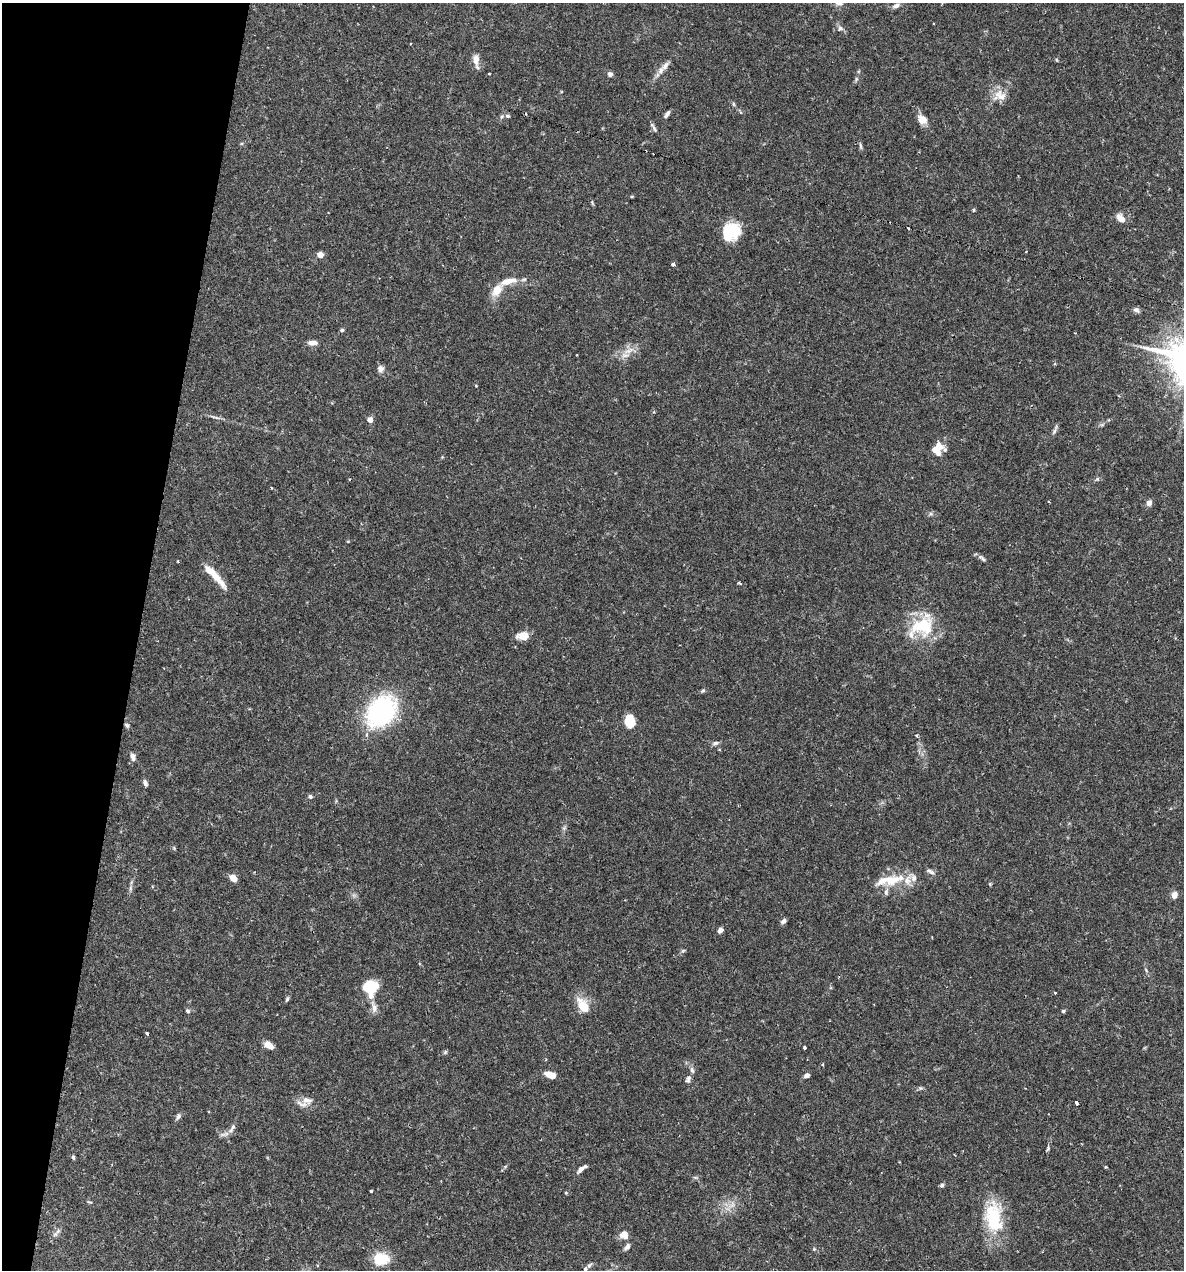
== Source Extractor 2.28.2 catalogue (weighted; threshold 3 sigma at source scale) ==
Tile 9 of 4 x 4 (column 1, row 3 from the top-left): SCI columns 246-1427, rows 1269-2536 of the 5092 x 5073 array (HDU 1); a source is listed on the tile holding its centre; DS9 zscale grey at full resolution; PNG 1186 x 1272 px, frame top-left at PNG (2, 3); no overlay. Shown black and unused: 12% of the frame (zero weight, under 2 of 3 exposures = <1% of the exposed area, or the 3 px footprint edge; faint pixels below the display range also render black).
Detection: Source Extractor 2.28.2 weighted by HDU 2 'WHT'; one run over the whole footprint, this tile lists its part. Background 0.0709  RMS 0.0039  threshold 0.0176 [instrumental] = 3 sigma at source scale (4.5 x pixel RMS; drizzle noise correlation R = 1.50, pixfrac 1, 0.05/0.05 arcsec/px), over >= 5 px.
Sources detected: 110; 1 cosmic-ray / hot-pixel residue — not listed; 10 inside a brighter listed object's ellipse — not listed separately; the other 99 listed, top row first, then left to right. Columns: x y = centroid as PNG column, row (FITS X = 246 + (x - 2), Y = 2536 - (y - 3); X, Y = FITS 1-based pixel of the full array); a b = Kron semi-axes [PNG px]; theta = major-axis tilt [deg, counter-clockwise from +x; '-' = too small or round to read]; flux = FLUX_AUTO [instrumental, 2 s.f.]
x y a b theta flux
896 6 10 6 22 1.4
840 28 8 6 11 1.1
476 60 14 8 -87 3.2
1057 60 5 3 - 0.36
665 66 15 7 51 2.6
489 74 3 2 - 0.31
610 74 6 6 - 1.1
856 79 6 4 72 0.62
1000 96 19 12 -33 4.7
733 104 6 4 -88 0.5
667 114 10 4 53 1.2
507 116 7 5 -3 0.98
922 119 15 10 -48 3.3
654 128 13 4 -61 0.93
860 146 9 3 -79 0.75
632 196 5 3 - 0.37
592 203 8 4 -68 0.53
974 210 4 3 - 0.59
1120 218 12 8 -48 2.8
908 228 3 3 - 1.3
730 232 19 17 33 15
320 255 5 5 - 2.7
673 264 4 3 - 1.5
508 281 25 8 15 5.2
497 290 10 7 54 6.4
1136 310 9 6 -37 1
342 330 5 5 - 0.56
312 343 11 6 -3 2.1
629 351 18 6 24 3.6
380 369 9 8 - 1.6
476 386 4 3 - 0.28
215 417 16 3 -17 1.2
370 420 4 4 - 4.2
1054 430 15 4 67 1.1
935 450 13 7 -45 3.3
945 450 10 6 -62 1
272 488 4 2 - 0.28
1149 503 5 5 - 2.8
982 558 13 4 -41 1.1
214 575 40 7 -50 7.2
739 583 5 3 - 0.48
922 626 31 25 37 19
523 636 13 8 6 4.8
703 691 6 5 - 0.6
381 711 30 22 50 59
630 722 12 9 -88 7.8
127 725 8 5 -44 0.8
917 736 4 4 - 0.5
715 743 10 5 10 1
133 757 10 6 -73 1.8
145 783 8 4 -66 1.1
310 796 5 5 - 0.92
564 828 6 5 - 0.7
174 848 5 5 - 0.42
930 871 12 5 -24 1.2
233 878 7 5 -45 4.1
890 880 25 17 -8 9.1
990 884 5 4 - 0.4
130 888 9 4 82 0.92
1174 895 8 6 75 2.2
783 921 7 5 44 1.1
720 930 7 5 56 1.5
683 951 6 4 3 0.53
1146 970 6 4 -47 0.54
369 986 12 11 - 15
1055 993 3 3 - 0.4
287 999 8 4 65 0.66
583 1006 16 9 -55 8.9
374 1007 17 7 -76 2.3
188 1011 6 5 - 0.74
1063 1011 5 4 - 0.67
147 1033 3 3 - 0.44
268 1045 9 6 -32 4.2
804 1048 3 3 - 0.96
445 1052 6 5 - 0.57
550 1075 13 7 -17 3.6
807 1075 7 5 32 1.3
688 1079 10 6 70 1.2
920 1088 5 5 - 0.62
307 1100 16 11 -11 3.6
1077 1103 3 3 - 17
178 1117 9 6 55 1.1
232 1128 16 5 57 1.8
1048 1147 5 4 - 0.65
73 1157 6 4 -75 0.59
1106 1167 4 3 - 0.39
581 1169 13 4 38 1.8
942 1185 6 5 - 0.79
371 1191 3 3 - 0.46
566 1193 5 4 - 0.4
90 1202 7 3 -11 0.42
732 1205 10 5 35 1.8
994 1217 40 21 -85 21
56 1233 17 5 47 1.5
624 1235 11 10 - 3.1
627 1247 10 5 51 1.3
814 1249 5 5 - 0.46
381 1259 18 14 2 8.9
585 1269 7 6 - 1.2
Overlapping masked pixels (flux is a lower limit): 1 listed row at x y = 127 725
Isophote crosses this tile's border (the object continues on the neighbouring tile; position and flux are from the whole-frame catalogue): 1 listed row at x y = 585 1269